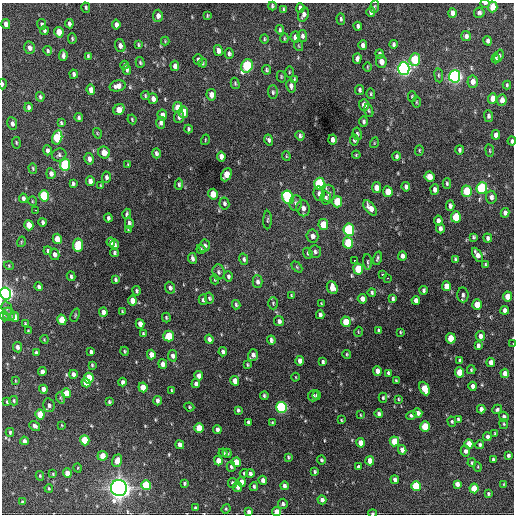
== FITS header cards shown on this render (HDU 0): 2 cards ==
NAXIS1  =                  512 / Axis length
NAXIS2  =                  512 / Axis length

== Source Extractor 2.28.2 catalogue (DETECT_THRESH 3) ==
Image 512 x 512 px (HDU 0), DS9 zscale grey, 1 PNG px = 1 image px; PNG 516 x 516 px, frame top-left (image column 1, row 512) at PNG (2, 3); each listed source drawn as its Kron ellipse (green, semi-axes under 4 px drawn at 4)
Background 984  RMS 32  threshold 96.9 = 3 sigma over >= 5 px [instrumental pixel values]
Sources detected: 383; all 383 listed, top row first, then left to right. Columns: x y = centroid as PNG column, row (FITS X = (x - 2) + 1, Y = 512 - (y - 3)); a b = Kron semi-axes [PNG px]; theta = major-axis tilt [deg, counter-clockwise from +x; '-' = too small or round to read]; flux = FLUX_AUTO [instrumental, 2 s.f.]
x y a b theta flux
485 3 5 2 - 3.7e+03
272 6 4 3 - 3.2e+03
375 6 6 4 83 2.8e+03
493 7 5 4 - 4.6e+04
86 8 5 3 - 3.0e+03
300 8 5 4 - 6.7e+03
284 9 4 3 - 2.9e+03
371 12 5 4 - 6.7e+03
452 13 5 4 - 1.1e+04
479 13 5 5 - 5.3e+03
303 15 7 5 69 7.6e+03
158 16 6 5 - 1.1e+04
207 16 3 2 - 1.8e+03
341 19 5 3 - 3.8e+03
6 24 5 4 - 1.2e+04
42 24 5 4 - 4.5e+03
69 24 4 3 - 6.1e+03
116 25 5 4 - 8.0e+03
358 26 4 4 - 5.0e+03
280 30 4 3 - 3.2e+03
44 31 4 3 - 4.6e+03
59 32 5 4 - 3.2e+04
302 36 6 4 -81 5.6e+03
466 36 5 5 - 6.5e+03
295 37 5 5 - 1.4e+04
72 38 5 4 - 2.6e+03
284 38 5 2 - 2.2e+03
264 39 5 4 - 2.8e+03
165 41 4 4 - 2.0e+03
488 41 5 4 - 6.1e+03
393 44 4 3 - 4.8e+03
138 45 4 3 - 2.6e+03
363 45 5 4 - 7.9e+03
120 46 7 5 -70 1.0e+04
299 46 5 3 - 2.0e+03
30 48 6 5 - 9.4e+03
48 51 5 4 - 3.4e+03
218 51 5 4 - 9.5e+03
229 54 5 4 - 5.2e+03
379 54 4 4 - 3.8e+03
63 55 6 3 87 7.1e+03
88 56 4 3 - 2.7e+03
499 56 6 4 70 4.9e+03
357 59 5 4 - 7.1e+03
496 59 4 3 - 2.6e+03
198 60 5 4 - 5.4e+03
415 60 6 5 - 1.2e+05
140 62 5 4 - 3.1e+03
381 62 6 5 - 1.6e+04
203 63 4 4 - 2.5e+03
124 65 4 3 - 2.4e+03
175 66 5 4 - 8.7e+03
247 66 7 5 64 1.9e+05
367 67 5 3 - 1.9e+03
404 69 6 5 - 7.8e+05
127 70 5 4 - 4.9e+03
266 70 5 4 - 3.6e+03
289 72 5 3 - 2.2e+03
74 74 4 3 - 4.7e+03
439 75 7 3 -82 3.2e+03
455 76 6 5 - 7.5e+05
281 77 6 4 -73 2.6e+03
294 79 3 3 - 2.1e+03
473 82 6 5 - 1.5e+04
235 83 6 4 -75 2.8e+03
2 84 5 2 - 3.6e+03
507 85 4 3 - 2.7e+03
117 86 8 5 15 1.2e+04
291 86 6 4 -77 8.3e+03
91 90 5 4 - 1.6e+04
360 90 5 4 - 4.3e+03
273 92 7 5 -89 4.2e+03
371 94 5 4 - 2.7e+03
211 95 6 4 -81 1.2e+04
145 96 4 3 - 2.6e+03
40 97 5 4 - 3.6e+03
412 97 5 4 - 2.1e+03
492 98 5 4 - 2.2e+04
153 99 5 4 - 1.0e+04
502 100 6 5 - 1.3e+04
416 102 5 3 - 2.2e+03
364 105 6 5 - 1.7e+04
29 107 5 3 - 6.4e+03
178 108 5 5 - 5.3e+04
119 110 6 5 - 2.3e+04
369 110 7 4 -72 3.4e+03
183 112 5 5 - 3.4e+04
162 115 5 4 - 1.1e+04
488 116 5 4 - 4.9e+03
79 117 4 4 - 4.4e+03
179 117 6 5 - 7.4e+03
132 119 5 3 - 2.0e+03
364 122 5 4 - 5.0e+03
61 123 4 3 - 3.0e+03
161 123 6 4 -89 6.3e+03
12 124 6 5 - 7.4e+03
188 129 4 3 - 3.4e+03
97 133 5 3 - 1.7e+03
357 134 6 4 -80 4.3e+03
496 135 5 4 - 1.0e+04
300 136 5 4 - 4.6e+03
57 137 7 5 76 1.1e+05
205 140 5 3 - 1.9e+03
269 140 5 4 - 5.6e+03
332 140 5 4 - 8.7e+03
354 140 5 4 - 4.0e+03
512 141 4 3 - 4.1e+03
16 143 6 3 -81 2.2e+03
374 143 5 3 - 1.8e+03
47 150 5 4 - 5.9e+03
419 150 5 4 - 2.5e+03
459 150 4 3 - 4.4e+03
490 150 6 3 -81 2.1e+03
104 153 6 5 - 1.8e+04
156 153 5 4 - 4.9e+03
59 155 7 6 - 5.1e+03
356 155 4 3 - 1.9e+03
221 156 5 4 - 1.2e+04
286 156 5 4 - 2.3e+03
396 156 4 3 - 4.0e+03
89 159 6 4 -75 8.1e+03
128 164 3 3 - 1.9e+03
65 165 6 5 - 1.7e+05
33 168 5 4 - 2.6e+03
51 174 5 4 - 7.6e+03
226 175 7 5 63 3.0e+04
106 177 5 4 - 4.7e+03
429 177 5 5 - 1.9e+04
90 181 5 4 - 1.1e+04
73 183 4 3 - 3.8e+03
447 183 5 4 - 3.7e+03
179 184 6 3 82 3.7e+03
319 184 6 5 - 1.6e+05
100 185 4 2 - 1.6e+03
406 187 5 4 - 6.3e+03
376 188 5 4 - 2.0e+04
482 188 6 5 - 2.4e+05
435 190 5 4 - 8.0e+03
467 191 5 5 - 1.0e+05
388 192 5 5 - 3.9e+04
328 193 8 6 87 7.4e+03
213 194 5 4 - 3.2e+04
319 194 7 5 -81 8.0e+03
44 196 5 5 - 1.4e+05
288 197 7 5 -64 2.4e+05
491 197 6 5 - 7.8e+03
23 198 4 3 - 6.5e+03
326 198 6 5 - 5.3e+03
32 201 5 3 - 1.7e+03
337 202 6 5 - 6.5e+04
224 203 6 5 - 5.0e+03
296 203 8 6 81 6.3e+03
450 206 5 4 - 5.8e+03
303 208 8 6 -77 1.0e+04
370 208 9 5 -53 1.6e+04
36 210 2 2 - 2.5e+03
505 213 5 4 - 6.9e+03
127 214 5 3 - 4.0e+03
456 217 5 5 - 6.8e+04
108 218 4 3 - 5.0e+03
267 220 9 3 89 3.5e+03
438 221 5 4 - 8.9e+03
43 222 4 3 - 4.8e+03
129 223 5 4 - 5.4e+03
323 224 5 5 - 4.1e+04
29 225 5 4 - 3.1e+04
440 228 5 3 - 6.3e+03
128 229 4 4 - 2.3e+03
349 230 6 5 - 2.5e+05
312 236 6 6 - 9.9e+03
473 237 4 3 - 3.6e+03
488 238 4 4 - 5.5e+03
57 239 5 4 - 2.9e+04
21 242 5 3 - 1.8e+03
111 242 4 4 - 5.8e+03
348 243 6 5 - 1.0e+05
78 245 6 5 - 1.0e+05
115 245 5 4 - 5.5e+03
205 246 6 5 - 7.4e+03
201 249 4 4 - 2.8e+03
48 251 4 3 - 3.4e+03
315 252 6 6 - 5.2e+03
114 253 4 4 - 3.7e+03
308 253 6 4 -70 3.0e+03
55 254 6 5 - 9.0e+03
477 255 8 4 -60 1.2e+04
402 256 4 4 - 7.7e+03
192 258 5 3 - 5.9e+03
377 258 7 3 73 3.6e+03
244 259 5 4 - 5.2e+03
455 260 4 3 - 3.6e+03
354 261 3 2 - 3.5e+03
368 262 8 3 -85 3.2e+03
485 265 3 3 - 3.3e+03
9 266 5 3 - 1.9e+03
297 267 6 4 -46 2.8e+03
358 269 5 5 - 7.4e+04
218 272 7 6 - 5.8e+03
382 274 3 3 - 2.7e+03
71 276 5 3 - 3.9e+03
228 276 5 4 - 5.0e+03
387 278 3 2 - 3.3e+03
115 279 4 3 - 3.5e+03
215 279 5 3 - 2.4e+03
257 282 6 5 - 5.9e+03
446 286 5 4 - 1.8e+04
39 287 4 4 - 4.9e+03
170 288 6 5 - 5.6e+03
332 288 6 5 - 2.1e+04
424 290 4 3 - 4.4e+03
136 291 4 4 - 3.7e+03
372 292 4 3 - 3.7e+03
5 293 6 5 - 8.1e+05
463 295 7 5 -84 5.9e+03
291 296 3 3 - 2.7e+03
507 296 5 4 - 2.1e+04
209 298 6 4 -78 3.6e+03
362 299 5 4 - 1.2e+04
393 299 4 3 - 4.0e+03
132 300 5 4 - 1.8e+04
203 300 5 3 - 4.0e+03
416 300 4 4 - 8.9e+03
273 303 6 5 - 3.1e+03
321 303 4 2 - 1.5e+03
236 305 5 4 - 3.5e+03
477 305 5 4 - 3.6e+04
7 308 7 5 -71 4.3e+03
505 310 4 4 - 7.8e+03
103 312 5 4 - 1.0e+04
122 312 4 3 - 2.4e+03
9 314 7 5 -61 6.4e+03
75 315 7 3 69 2.5e+03
320 315 4 3 - 5.6e+03
4 316 5 3 - 2.1e+03
14 317 5 4 - 2.1e+04
166 317 5 3 - 2.6e+03
62 320 5 4 - 4.3e+04
279 321 5 5 - 6.0e+03
346 322 5 4 - 4.8e+04
25 323 4 3 - 2.0e+03
140 324 5 4 - 1.3e+04
379 330 4 3 - 4.2e+03
28 331 3 3 - 2.3e+03
358 332 5 3 - 1.9e+03
400 332 3 2 - 2.0e+03
143 334 4 3 - 3.1e+03
169 336 5 5 - 8.0e+04
480 336 5 4 - 9.9e+03
451 338 5 5 - 6.0e+04
44 339 4 3 - 1.9e+03
209 339 5 4 - 6.3e+03
271 340 4 3 - 4.7e+03
513 344 2 2 - 4.6e+03
478 345 4 4 - 5.3e+03
17 347 5 4 - 6.8e+03
125 351 4 4 - 2.6e+03
91 352 4 3 - 4.8e+03
223 352 4 4 - 5.8e+03
36 353 4 3 - 5.6e+03
347 354 4 4 - 2.1e+03
151 355 5 4 - 1.7e+04
253 355 6 4 71 8.5e+03
173 356 6 4 -78 7.6e+03
300 361 5 4 - 1.1e+04
460 361 4 3 - 5.1e+03
323 362 4 3 - 3.7e+03
491 362 4 4 - 1.3e+04
163 364 5 4 - 1.1e+04
92 365 4 3 - 2.6e+03
247 365 3 3 - 2.4e+03
471 370 4 3 - 2.4e+03
377 371 5 4 - 1.4e+04
42 372 4 4 - 1.0e+04
460 372 5 4 - 5.2e+04
388 373 4 3 - 3.9e+03
505 373 4 4 - 1.4e+04
73 374 4 3 - 7.4e+03
199 376 4 4 - 1.2e+04
296 377 4 3 - 1.6e+03
89 378 5 5 - 8.3e+04
16 381 4 2 - 1.5e+03
235 381 5 4 - 1.6e+04
396 381 4 2 - 2.3e+03
122 382 4 3 - 5.2e+03
86 383 5 4 - 2.6e+04
196 384 4 4 - 5.7e+03
473 386 4 4 - 8.4e+03
143 387 5 4 - 2.5e+04
43 389 4 4 - 1.3e+04
424 389 7 4 -64 4.7e+04
172 390 3 3 - 2.3e+03
66 393 5 4 - 2.7e+04
317 395 5 4 - 4.0e+03
264 396 4 3 - 3.8e+03
313 396 5 5 - 4.2e+03
61 398 6 3 -70 2.3e+03
383 398 5 4 - 2.7e+03
398 399 3 3 - 2.1e+03
14 401 5 3 - 2.7e+03
157 401 4 3 - 6.2e+03
7 402 4 3 - 3.0e+03
109 402 4 3 - 3.3e+03
49 405 7 5 -77 8.1e+03
189 407 5 4 - 2.6e+03
281 407 5 5 - 3.4e+05
481 409 4 4 - 7.8e+03
497 409 5 4 - 3.9e+03
238 410 4 3 - 4.0e+03
418 413 5 4 - 1.1e+04
379 414 4 4 - 5.4e+03
40 415 5 4 - 4.7e+04
360 415 3 2 - 1.5e+03
411 415 5 4 - 4.8e+03
504 417 5 4 - 5.5e+03
458 419 4 3 - 3.5e+03
341 420 4 3 - 2.0e+03
248 422 4 3 - 6.0e+03
452 422 5 4 - 3.1e+03
272 423 3 3 - 2.6e+03
504 424 5 4 - 2.5e+03
62 425 3 3 - 2.0e+03
35 426 6 4 -37 7.2e+03
425 427 5 4 - 7.0e+04
199 428 5 4 - 5.1e+04
217 429 4 4 - 7.4e+03
10 432 4 3 - 3.2e+03
495 433 3 3 - 1.9e+03
487 437 4 3 - 6.7e+03
85 440 5 4 - 8.3e+04
24 441 4 4 - 7.5e+03
394 441 5 4 - 4.5e+04
361 443 5 4 - 1.8e+04
469 444 5 4 - 2.8e+04
180 445 4 4 - 1.1e+04
480 445 4 4 - 4.0e+03
402 450 4 4 - 1.1e+04
465 451 5 4 - 6.3e+03
223 453 4 4 - 4.4e+03
227 453 5 3 - 3.3e+03
508 455 4 3 - 4.3e+03
102 456 5 5 - 2.8e+04
288 457 4 3 - 2.9e+03
493 459 3 3 - 3.5e+03
321 460 4 4 - 3.9e+03
117 461 6 5 - 1.9e+04
218 461 4 4 - 2.1e+04
370 461 5 4 - 2.1e+04
236 462 5 4 - 3.9e+04
472 463 4 3 - 2.8e+03
231 467 5 4 - 4.5e+03
358 467 4 3 - 5.5e+03
478 467 5 3 - 1.8e+03
78 468 5 3 - 1.7e+03
315 472 3 3 - 3.2e+03
67 473 5 4 - 2.3e+04
244 473 4 3 - 2.8e+03
250 473 4 4 - 6.2e+03
53 474 3 3 - 2.0e+03
40 476 5 3 - 2.7e+03
263 480 4 4 - 9.7e+03
395 480 4 4 - 8.4e+03
241 482 5 4 - 1.2e+04
184 483 3 3 - 3.1e+03
232 483 5 4 - 4.9e+03
457 484 4 4 - 1.1e+04
504 484 3 2 - 1.5e+03
146 485 5 5 - 8.7e+04
254 486 4 3 - 3.5e+03
284 486 4 3 - 6.0e+03
416 486 5 5 - 9.5e+04
237 487 5 4 - 7.0e+03
49 488 4 3 - 2.5e+03
119 488 8 8 - 1.6e+06
474 488 5 4 - 4.8e+04
488 494 3 3 - 3.1e+03
322 500 4 4 - 8.3e+03
22 502 4 3 - 2.2e+03
283 504 5 5 - 5.6e+03
195 508 4 3 - 2.9e+03
226 509 5 4 - 2.2e+03
249 512 4 3 - 6.3e+03
277 512 4 4 - 2.4e+04
373 513 4 3 - 2.4e+03
At the frame edge (FLAGS 8, measured only in part): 10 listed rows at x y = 485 3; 493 7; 2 84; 512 141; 5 293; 513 344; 195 508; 249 512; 277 512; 373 513